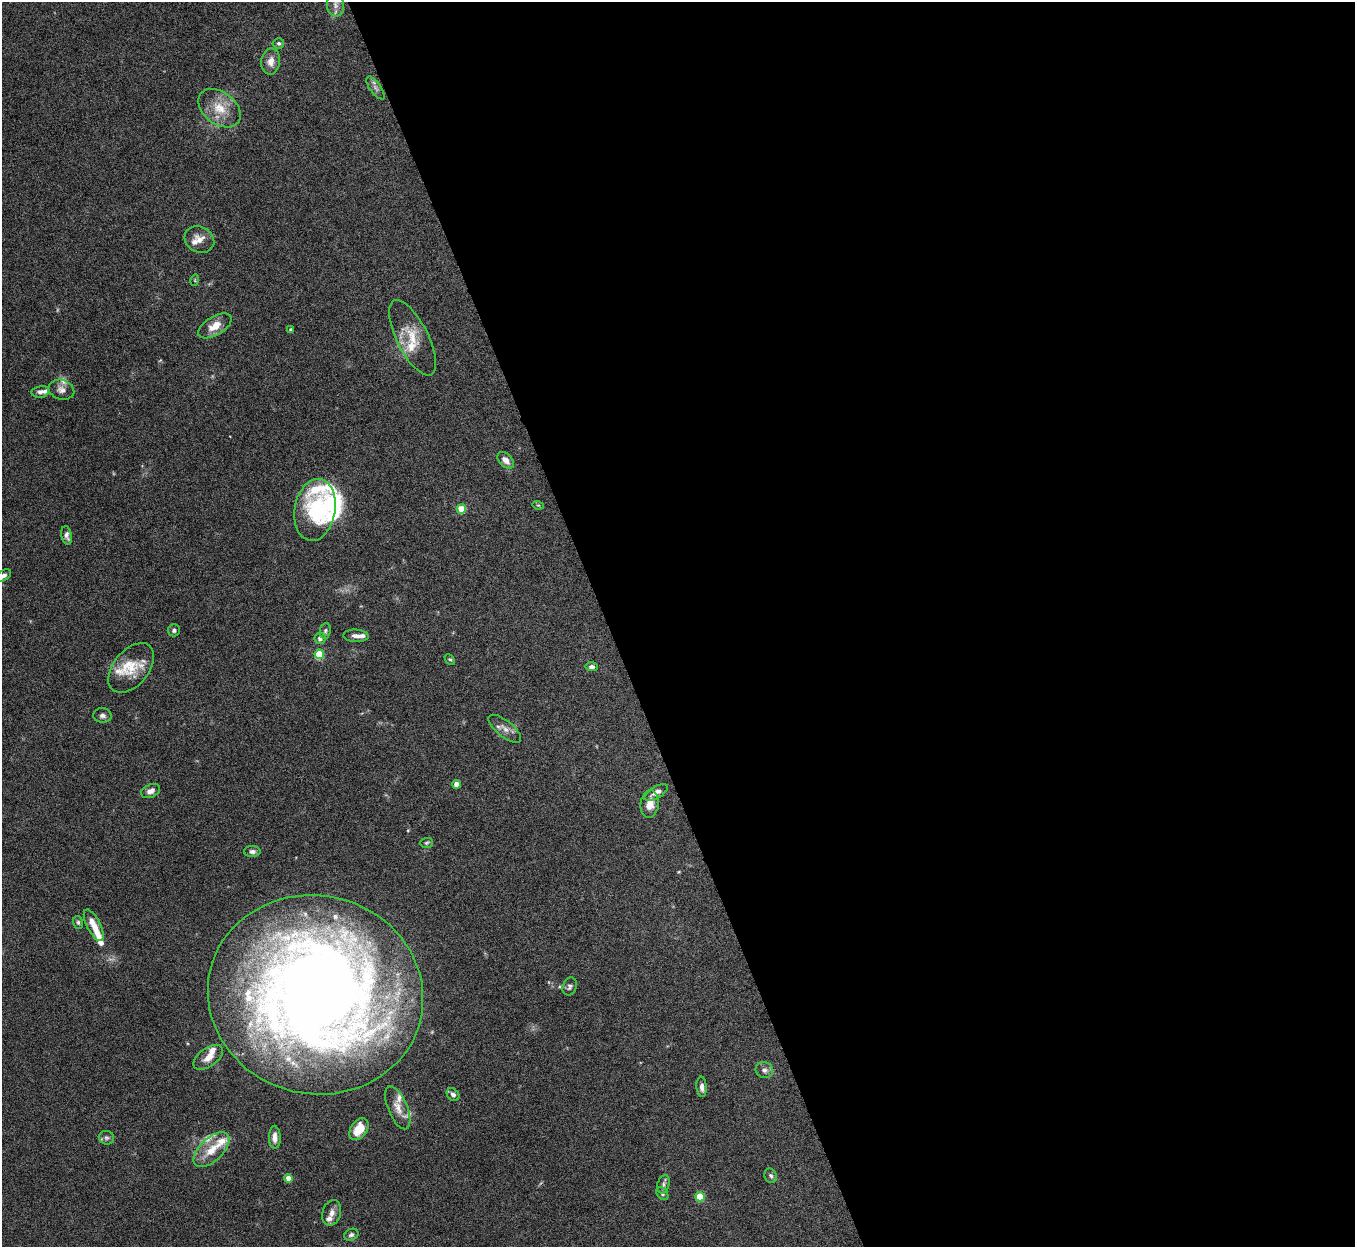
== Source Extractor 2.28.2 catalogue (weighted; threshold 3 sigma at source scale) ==
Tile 8 of 4 x 4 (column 4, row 2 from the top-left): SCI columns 4064-5416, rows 2639-3883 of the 5421 x 5406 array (HDU 1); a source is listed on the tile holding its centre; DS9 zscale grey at full resolution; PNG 1357 x 1249 px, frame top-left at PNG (2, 2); each listed source drawn as its Kron ellipse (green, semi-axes under 4 px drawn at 4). Shown black and unused: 55% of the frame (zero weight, under 8 of 15 exposures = <1% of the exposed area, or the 3 px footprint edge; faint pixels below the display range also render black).
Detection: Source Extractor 2.28.2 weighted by HDU 2 'WHT'; one run over the whole footprint, this tile lists its part. Background 0.166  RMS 0.0048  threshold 0.0198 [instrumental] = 3 sigma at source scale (4.09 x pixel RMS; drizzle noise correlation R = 1.36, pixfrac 0.8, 0.05/0.05 arcsec/px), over >= 5 px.
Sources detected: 74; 2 too faint to see at this stretch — neither listed nor drawn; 18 inside a brighter listed object's ellipse — not listed separately; the other 54 listed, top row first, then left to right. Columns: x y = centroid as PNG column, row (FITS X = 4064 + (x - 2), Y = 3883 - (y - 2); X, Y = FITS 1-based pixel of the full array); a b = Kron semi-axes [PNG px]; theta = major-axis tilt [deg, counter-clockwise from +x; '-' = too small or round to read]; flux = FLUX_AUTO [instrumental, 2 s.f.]
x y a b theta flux
335 5 11 8 -83 2.7
279 43 5 5 - 0.86
271 62 13 9 83 3.6
375 88 13 5 -55 1.8
219 108 24 16 -37 10
199 239 15 12 -26 4.3
195 280 6 3 73 0.44
215 326 18 9 30 5.9
291 330 4 4 - 1.1
412 338 41 15 -63 11
61 390 13 9 -16 2.9
40 392 9 5 12 1.7
506 460 10 6 -44 2.9
538 505 6 3 -17 0.46
461 509 5 4 - 13
315 510 31 20 80 29
67 535 9 5 -79 1.6
3 576 8 5 31 1.9
174 630 6 6 - 1
325 631 8 5 81 0.95
356 636 13 6 -4 2.3
320 638 6 5 - 1.9
319 654 5 5 - 22
450 659 6 4 -45 0.65
592 667 6 4 -6 1.3
131 668 29 17 50 11
102 715 9 7 -3 1.6
505 729 20 8 -39 3.5
457 784 4 4 - 4.4
151 791 10 6 24 2.4
656 793 13 6 31 2.9
650 804 14 9 85 4.9
426 843 7 5 3 0.78
252 852 8 5 -1 1.6
78 922 6 5 - 0.83
94 925 17 6 -63 6.1
570 986 9 7 69 1.4
315 995 108 99 -13 660
208 1057 17 9 36 4.3
764 1070 9 8 - 2.1
702 1087 10 5 -86 2.1
453 1095 7 5 -47 1.6
398 1108 23 9 -68 4.8
359 1129 12 8 54 9.8
275 1137 11 6 -89 2.6
106 1138 8 6 -15 1.2
212 1150 22 11 43 8.9
771 1176 7 6 - 1
288 1178 4 4 - 4.3
663 1184 9 6 72 1.3
662 1194 7 5 -50 0.92
700 1197 5 4 - 17
332 1213 13 9 73 3
351 1235 7 5 26 1.1
Isophote crosses this tile's border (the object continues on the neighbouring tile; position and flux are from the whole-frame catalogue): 1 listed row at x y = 3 576